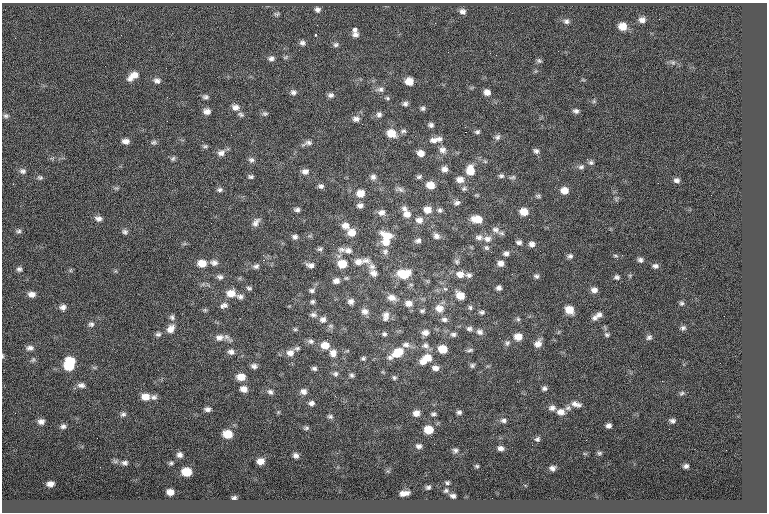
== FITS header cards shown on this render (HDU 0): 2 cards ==
NAXIS1  =                  765
NAXIS2  =                  510

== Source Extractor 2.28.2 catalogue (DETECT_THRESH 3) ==
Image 765 x 510 px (HDU 0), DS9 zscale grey, 1 PNG px = 1 image px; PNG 769 x 514 px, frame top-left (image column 1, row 510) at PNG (2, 3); no overlay
Background 0.257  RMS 7.8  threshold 23.5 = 3 sigma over >= 5 px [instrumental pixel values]
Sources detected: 274; all 274 listed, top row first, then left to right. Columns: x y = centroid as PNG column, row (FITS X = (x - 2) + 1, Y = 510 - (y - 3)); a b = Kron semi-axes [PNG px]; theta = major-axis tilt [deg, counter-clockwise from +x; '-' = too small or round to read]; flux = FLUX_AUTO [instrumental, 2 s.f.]
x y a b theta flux
317 9 7 6 - 1800
463 11 7 6 - 2000
277 14 7 5 0 920
659 19 3 2 - 480
642 20 8 7 - 2600
566 21 7 6 - 1500
622 26 7 6 - 6800
355 29 4 4 - 3300
356 34 8 6 1 2000
121 35 2 2 - 430
315 35 3 3 - 550
15 38 2 2 - 1100
302 43 7 7 - 1600
336 45 8 6 28 1300
496 55 2 2 - 230
285 57 7 4 20 840
271 58 8 6 9 1700
539 61 7 5 -24 990
673 62 7 4 0 1100
133 76 12 6 36 5100
157 81 8 6 -14 1800
409 81 7 7 - 6100
380 89 9 7 5 2000
293 92 7 7 - 1700
487 92 7 6 - 2900
331 95 7 6 - 1600
167 97 3 2 - 550
205 97 7 5 -12 1300
387 98 7 5 -28 900
594 101 6 4 72 700
405 104 6 6 - 1500
235 107 10 8 -45 2900
423 108 6 5 - 1200
207 111 8 6 8 2600
576 111 7 6 - 1500
241 114 9 6 -30 1200
265 114 8 6 0 1200
379 114 8 7 - 1700
6 116 7 6 - 1200
356 119 9 7 4 2200
431 125 7 6 - 1500
403 131 9 5 7 1300
465 132 2 2 - 3900
477 132 7 5 12 1100
391 133 10 8 -21 8400
497 137 8 7 - 1500
439 139 8 8 - 2200
434 140 12 8 2 3200
126 141 8 6 -2 2500
154 142 7 6 - 1100
308 143 11 7 6 2000
205 146 7 5 0 950
442 150 10 9 - 2900
536 151 7 6 - 1400
221 153 11 8 24 2900
421 153 8 6 -13 3600
173 158 7 5 39 1100
251 160 8 7 - 1500
485 161 6 4 -19 750
591 163 8 6 -2 1300
581 167 8 7 - 1700
444 169 8 7 - 2600
470 170 12 9 -89 7700
23 171 9 7 -9 1700
305 171 9 7 5 2400
501 176 8 6 -12 1300
40 177 7 6 - 1100
251 177 7 5 3 1000
373 177 7 7 - 1800
419 177 8 5 25 1100
512 177 9 4 12 1000
460 179 10 7 -9 3800
676 180 7 6 - 1800
430 185 8 7 - 6100
321 186 7 6 - 1600
116 188 6 4 -17 790
400 189 11 6 -16 1800
464 189 7 6 - 1200
220 190 8 5 8 1400
564 190 8 7 - 4900
360 193 9 8 - 5500
477 195 8 3 -5 620
538 196 7 5 -14 930
457 203 8 6 20 1600
360 205 7 6 - 1800
404 209 8 7 - 2100
297 210 6 5 - 1400
428 210 9 8 - 4900
440 210 6 5 - 1300
524 212 8 7 - 6000
381 213 9 8 - 2700
407 214 10 9 - 4000
98 219 8 6 -6 2200
477 219 10 7 -8 7900
419 220 10 9 - 3100
256 222 12 7 60 2600
211 223 2 2 - 1100
345 226 11 9 -30 3800
495 230 12 9 -21 2800
18 231 8 5 1 1100
125 232 7 6 - 1400
352 232 9 8 - 5200
387 236 14 10 -23 8400
436 236 8 6 -41 2100
295 237 7 6 - 1500
479 237 10 7 -2 2100
487 239 11 9 -4 3000
418 240 8 6 12 1600
386 242 10 8 0 4500
519 242 7 6 - 1400
333 244 2 2 - 960
532 244 6 6 - 2200
487 248 7 6 - 1100
320 249 8 5 10 1100
342 249 10 8 16 2600
348 250 11 8 -8 2700
385 252 9 7 87 1700
491 252 2 2 - 1900
506 253 7 6 - 1700
622 255 2 2 - 1100
570 256 7 6 - 1400
615 256 7 3 -9 760
263 260 2 2 - 6300
640 260 7 6 - 1400
365 261 15 8 -3 3200
456 261 7 6 - 1100
358 262 12 9 11 3900
202 263 9 7 -4 6000
214 263 9 7 -9 2200
500 263 7 6 - 2500
342 264 9 8 - 8500
310 265 8 5 -10 2100
256 266 8 6 9 1500
655 266 7 6 - 1600
372 267 9 8 - 2300
19 269 6 6 - 1300
71 270 6 4 71 630
373 273 10 7 -42 2800
404 274 13 9 2 13000
460 274 10 8 -16 3600
469 275 8 6 -13 1600
536 276 6 5 - 1200
220 277 8 6 -9 1700
617 277 7 6 - 1300
336 281 7 6 - 2500
233 288 4 3 - 550
249 288 7 5 -18 1000
499 288 5 4 - 1600
312 290 7 5 4 1300
594 290 8 6 -9 2500
231 293 10 8 4 5900
32 294 8 6 -2 2800
460 295 8 6 -33 6900
240 296 10 6 -15 1800
392 298 11 8 -19 3600
312 301 6 5 - 1000
351 301 7 7 - 2100
409 303 9 7 -7 3600
682 303 6 6 - 1100
223 306 9 6 18 2200
63 307 7 7 - 2100
439 308 10 9 - 4700
470 308 6 5 - 970
569 310 8 7 - 6800
365 311 9 8 - 2600
422 311 7 5 8 1000
482 312 7 5 -4 1200
313 315 9 6 -5 1700
599 315 9 7 25 2500
386 316 12 8 80 3200
172 317 8 7 - 1500
594 318 7 6 - 1700
323 319 9 8 - 2400
444 319 8 7 - 1700
518 319 6 6 - 950
91 324 8 7 - 1500
330 326 7 6 - 1200
683 328 6 5 - 1300
171 329 12 9 55 3900
295 329 6 5 - 770
469 329 8 6 -3 1500
480 332 9 7 -26 2100
425 333 9 7 7 2800
158 334 7 6 - 1400
384 334 6 6 - 1200
453 334 8 6 -10 1500
607 335 8 6 -21 1200
219 337 11 9 6 3300
226 337 13 6 -44 2000
518 337 8 7 - 5700
649 337 8 6 28 1400
311 341 9 7 -20 1800
507 343 8 6 51 1500
538 344 9 7 49 3500
325 345 10 8 -2 6300
406 345 11 7 -5 2500
425 345 9 7 -18 2200
30 348 9 6 6 2000
297 348 9 5 16 1300
443 349 7 6 - 8600
470 350 9 4 13 1100
231 352 8 7 - 2200
398 352 15 10 31 10000
290 353 9 8 - 3400
333 353 10 10 - 3700
2 356 5 3 - 520
390 357 7 7 - 1900
363 358 6 5 - 1000
426 359 15 8 35 8800
33 360 7 5 68 950
70 361 9 7 -3 11000
472 365 7 6 - 1100
69 366 9 7 1 11000
254 366 8 6 -24 1800
314 368 6 5 - 1300
435 368 8 6 -14 2400
335 374 8 8 - 1600
352 375 7 5 -72 1200
241 377 9 7 -4 5600
394 378 5 5 - 910
662 381 2 2 - 820
81 385 9 7 -2 2100
544 388 6 5 - 1300
244 389 8 7 - 3100
303 391 7 6 - 2300
270 392 7 6 - 1500
682 393 7 4 27 900
145 397 10 7 -5 4800
154 397 8 7 - 1800
311 403 7 6 - 1700
576 404 14 7 -16 2800
552 408 8 7 - 2000
568 408 8 7 - 1600
207 409 6 5 - 1700
459 412 5 4 - 1200
561 412 10 8 -2 3300
15 413 3 2 - 390
416 413 6 6 - 3100
123 414 7 6 - 1300
433 414 5 4 - 1100
330 416 7 5 -10 1000
504 420 7 5 -1 1400
41 421 7 6 - 2100
672 421 6 4 -12 1200
609 425 5 4 - 1600
63 426 7 6 - 1400
306 428 6 5 - 880
669 429 2 2 - 1500
429 430 7 6 - 9300
228 434 7 6 - 9200
537 439 6 5 - 1000
434 444 2 2 - 220
419 446 6 5 - 1500
501 448 5 4 - 1800
455 450 6 5 - 1300
599 453 5 4 - 790
180 455 5 4 - 1700
296 455 5 4 - 1600
260 461 6 5 - 3600
125 463 6 5 - 1300
171 463 4 4 - 710
477 466 5 4 - 680
686 466 4 4 - 1200
100 467 2 2 - 330
552 468 5 4 - 1600
187 472 7 6 - 12000
447 483 5 4 - 840
50 484 6 5 - 2400
428 487 5 4 - 990
446 490 6 6 - 980
170 492 6 5 - 3200
404 493 9 5 8 3000
453 496 5 4 - 1400
234 498 4 3 - 930
At the frame edge (FLAGS 8, measured only in part): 1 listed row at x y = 2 356